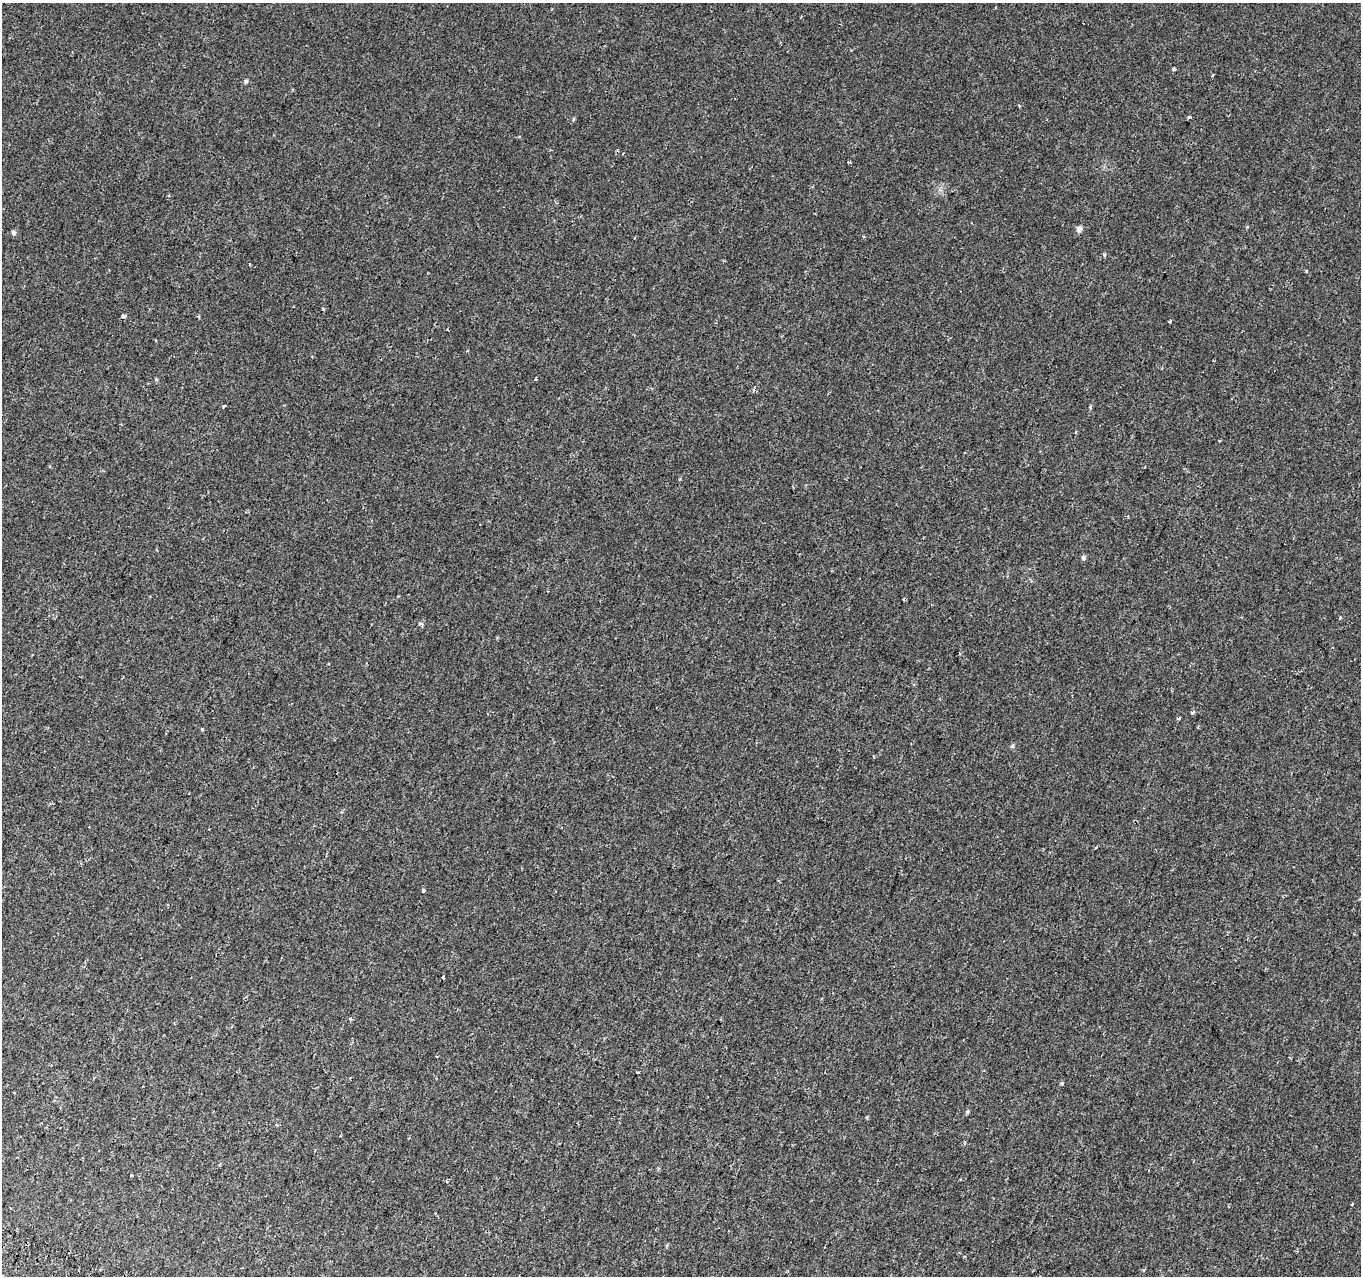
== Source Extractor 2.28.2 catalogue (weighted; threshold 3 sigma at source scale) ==
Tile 7 of 4 x 4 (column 3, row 2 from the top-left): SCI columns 2748-4106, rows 2881-4154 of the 5486 x 5698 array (HDU 1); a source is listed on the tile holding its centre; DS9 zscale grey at full resolution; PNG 1363 x 1278 px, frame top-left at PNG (2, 3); no overlay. Shown black and unused: <1% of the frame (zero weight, under 2 of 3 exposures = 3% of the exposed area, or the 3 px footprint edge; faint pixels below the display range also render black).
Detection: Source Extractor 2.28.2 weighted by HDU 2 'WHT'; one run over the whole footprint, this tile lists its part. Background 7.26e-04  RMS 0.0038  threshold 0.0171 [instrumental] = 3 sigma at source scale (4.5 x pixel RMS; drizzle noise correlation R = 1.50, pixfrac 1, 0.0396/0.0396 arcsec/px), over >= 5 px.
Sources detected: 33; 5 cosmic-ray / hot-pixel residue — not listed; the other 28 listed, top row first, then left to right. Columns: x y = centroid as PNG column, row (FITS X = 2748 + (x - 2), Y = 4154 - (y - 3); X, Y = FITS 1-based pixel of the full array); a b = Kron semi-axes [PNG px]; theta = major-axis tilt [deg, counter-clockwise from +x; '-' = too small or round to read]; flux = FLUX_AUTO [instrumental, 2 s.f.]
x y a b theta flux
1173 69 3 3 - 1.3
246 81 6 4 76 0.58
1019 105 4 3 - 0.33
169 195 3 3 - 0.42
1079 229 8 7 - 1.1
14 232 6 6 - 0.83
1104 255 5 4 - 0.58
250 264 4 3 - 0.29
123 316 4 3 - 3.6
1170 321 3 3 - 0.58
156 379 5 3 - 0.35
536 379 5 2 - 0.46
754 389 6 4 71 0.86
224 406 3 3 - 0.44
1076 432 4 2 - 0.31
1083 557 6 6 - 0.74
1340 618 4 3 - 0.39
421 623 6 4 -2 0.73
1192 713 5 4 - 0.6
1012 746 5 4 - 0.51
423 890 4 3 - 1.6
443 977 3 3 - 0.71
350 1019 4 3 - 0.63
638 1072 3 2 - 0.41
1062 1083 5 4 - 0.59
967 1111 6 4 69 0.51
131 1175 3 3 - 0.53
1297 1251 4 3 - 0.34
Unlisted compact peaks at least as high as the median listed source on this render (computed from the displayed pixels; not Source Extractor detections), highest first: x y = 202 729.